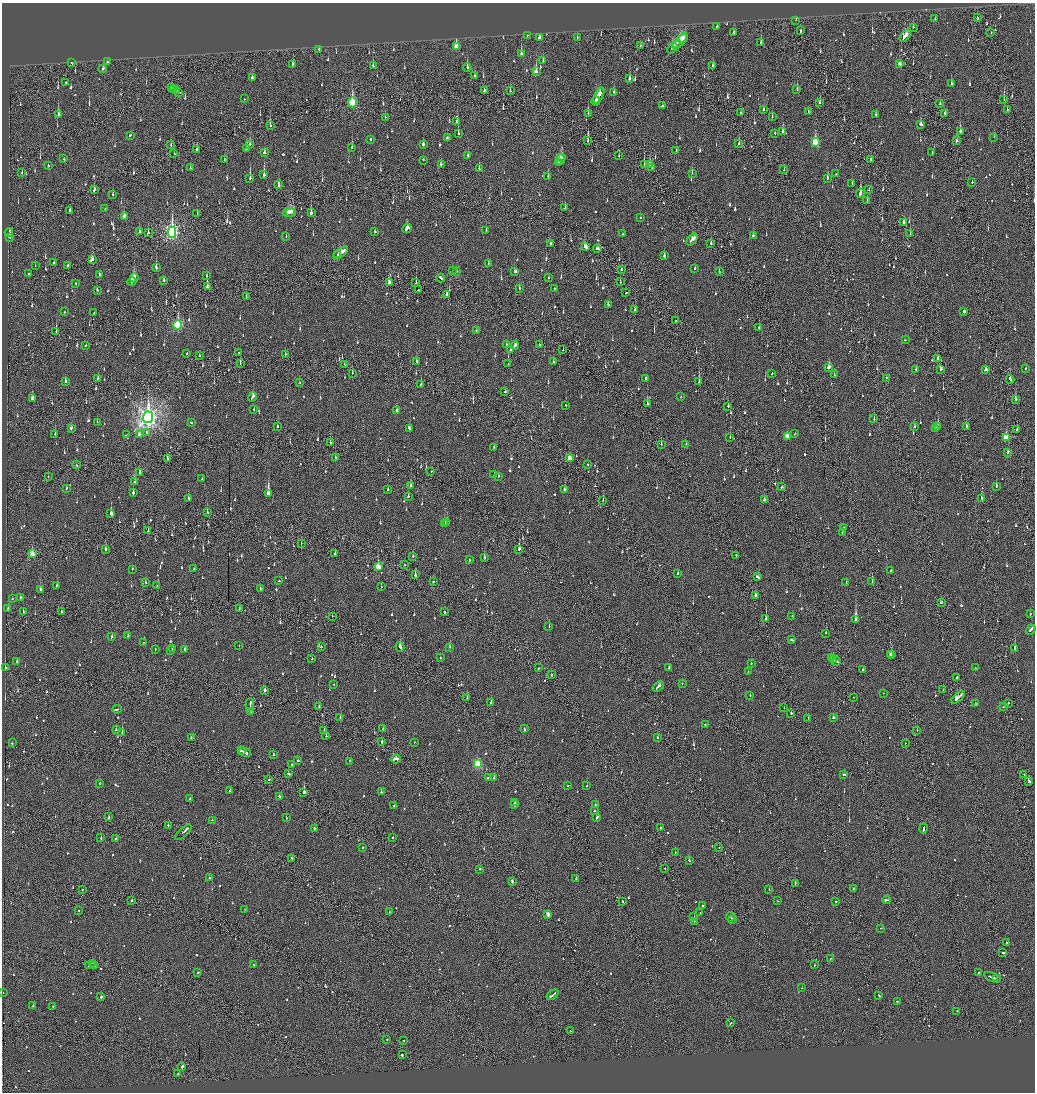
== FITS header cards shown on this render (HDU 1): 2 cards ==
NAXIS1  =                 2065
NAXIS2  =                 2180

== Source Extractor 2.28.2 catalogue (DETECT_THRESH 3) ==
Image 2065 x 2180 px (HDU 1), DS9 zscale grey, zoomed out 1/2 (1 PNG px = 2 x 2 image px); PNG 1037 x 1094 px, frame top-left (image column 1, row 2179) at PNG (2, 3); each listed source drawn as its Kron ellipse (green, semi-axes under 4 px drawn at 4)
Background -0.119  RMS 0.073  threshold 0.22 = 3 sigma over >= 5 px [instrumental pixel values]
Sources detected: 1409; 76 cannot appear on this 1/2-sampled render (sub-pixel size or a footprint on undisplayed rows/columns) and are neither listed nor drawn; of the other 1333, the 500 brightest by FLUX_AUTO listed and drawn (833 fainter detections omitted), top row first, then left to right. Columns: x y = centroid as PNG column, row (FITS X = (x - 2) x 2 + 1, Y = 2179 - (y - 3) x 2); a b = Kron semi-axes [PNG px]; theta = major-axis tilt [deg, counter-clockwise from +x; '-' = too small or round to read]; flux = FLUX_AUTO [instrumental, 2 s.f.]
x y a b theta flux
977 18 2 2 - 78
935 19 3 2 - 56
796 20 2 1 - 110
717 26 2 2 - 57
913 27 2 2 - 65
801 31 3 1 - 340
733 33 2 2 - 320
991 33 2 1 - 83
527 35 2 2 - 56
905 36 7 2 51 250
577 37 2 1 - 330
540 38 2 2 - 3200
683 39 5 1 - 210
680 41 10 4 51 320
761 43 3 2 - 190
677 44 4 1 - 150
640 46 3 1 - 85
456 47 4 3 - 350
672 48 6 3 54 200
319 49 2 2 - 54
521 54 4 2 - 260
543 60 3 2 - 83
107 62 2 2 - 98
72 63 2 1 - 93
900 64 3 2 - 85
292 65 4 2 - 290
373 66 2 2 - 280
713 66 2 1 - 500
467 67 4 2 - 110
103 69 2 2 - 230
536 72 4 2 - 320
475 76 3 2 - 63
252 78 3 3 - 71
630 79 3 2 - 160
66 82 2 2 - 72
951 84 2 2 - 80
172 88 4 2 - 200
174 89 2 1 - 120
797 89 3 2 - 79
484 90 4 2 - 55
176 91 3 2 - 210
510 91 2 2 - 92
179 92 3 2 - 190
614 92 2 2 - 51
599 95 8 2 63 310
244 99 2 1 - 57
1004 99 2 1 - 79
596 101 4 2 - 160
352 102 5 3 - 1100
820 102 3 2 - 120
940 104 2 2 - 340
662 106 2 2 - 210
763 110 2 2 - 51
1007 110 2 1 - 77
808 112 3 2 - 53
741 113 3 1 - 120
588 114 3 1 - 76
945 114 3 1 - 110
58 115 4 2 - 260
876 115 2 2 - 250
385 117 2 2 - 58
772 117 2 2 - 58
457 121 3 2 - 160
921 124 3 2 - 210
270 126 2 2 - 120
960 131 3 2 - 260
783 132 3 2 - 300
775 133 2 1 - 87
458 134 3 2 - 110
130 135 3 2 - 73
994 137 2 2 - 60
447 138 2 2 - 160
370 140 2 2 - 96
588 140 3 2 - 110
956 141 3 2 - 62
815 142 4 3 - 730
739 143 3 2 - 82
423 144 2 2 - 860
171 145 3 2 - 82
250 145 3 2 - 140
352 147 3 2 - 110
246 148 4 2 - 190
197 150 2 2 - 170
676 151 3 2 - 59
264 152 2 2 - 170
932 152 2 2 - 71
174 154 2 2 - 65
468 156 2 2 - 200
619 156 2 2 - 57
562 157 4 2 - 170
64 159 2 2 - 75
224 159 3 1 - 52
423 160 2 2 - 60
560 160 5 2 - 260
871 160 2 2 - 120
558 162 3 2 - 120
441 164 2 2 - 140
644 164 3 1 - 320
650 164 4 2 - 150
48 166 2 2 - 90
190 168 3 2 - 54
651 168 2 2 - 96
479 169 2 2 - 63
784 170 2 2 - 93
22 172 3 2 - 65
692 173 2 1 - 150
836 174 2 2 - 260
264 175 4 2 - 380
548 177 3 2 - 150
250 178 4 2 - 310
827 178 2 2 - 110
972 182 2 2 - 200
852 183 2 2 - 67
279 185 3 2 - 170
94 190 3 2 - 410
869 190 2 2 - 73
860 193 4 2 - 410
113 194 2 2 - 81
867 200 2 1 - 56
565 208 2 2 - 120
105 209 2 2 - 150
69 211 3 1 - 310
288 212 6 4 15 260
291 212 5 1 - 220
197 213 2 2 - 81
311 213 4 2 - 330
124 216 4 2 - 110
640 218 2 2 - 150
904 222 3 2 - 70
407 228 5 2 - 210
486 230 2 2 - 59
9 232 4 1 - 140
139 232 3 2 - 130
172 232 5 3 - 3900
375 232 2 2 - 160
148 233 2 2 - 290
910 233 3 2 - 87
623 234 2 2 - 98
286 236 2 2 - 88
753 236 2 2 - 340
10 237 2 2 - 85
692 240 7 2 49 270
551 243 2 2 - 160
711 243 3 2 - 76
585 247 4 3 - 200
597 249 4 2 - 110
340 253 9 2 36 470
338 255 2 2 - 230
664 256 3 2 - 95
92 260 3 2 - 570
54 262 2 1 - 74
488 263 2 2 - 56
68 265 2 1 - 130
35 266 2 1 - 55
156 268 4 2 - 290
695 268 2 2 - 51
622 269 2 2 - 520
453 270 2 1 - 58
719 271 2 2 - 62
457 272 2 2 - 170
515 272 3 2 - 140
29 274 2 2 - 110
99 274 3 2 - 140
206 275 2 2 - 61
134 278 4 2 - 340
441 278 4 2 - 250
548 278 2 2 - 66
164 280 2 2 - 180
132 281 4 2 - 410
620 282 2 2 - 51
76 283 2 1 - 54
390 283 4 3 - 210
416 283 2 1 - 81
207 286 3 2 - 360
519 288 3 2 - 63
554 288 2 2 - 93
97 290 3 2 - 150
418 290 2 2 - 65
626 293 2 2 - 96
446 295 3 2 - 110
246 297 3 2 - 100
608 305 3 2 - 80
635 309 2 2 - 170
964 311 2 2 - 340
64 312 2 2 - 78
94 313 3 2 - 73
676 320 2 2 - 74
178 325 5 3 - 1300
759 327 2 1 - 77
477 330 2 2 - 52
56 331 3 2 - 110
905 340 2 2 - 63
86 345 2 2 - 57
506 345 2 2 - 160
539 345 2 2 - 60
515 346 4 2 - 110
511 350 3 2 - 75
563 350 2 1 - 61
187 353 2 2 - 66
239 353 2 2 - 55
285 354 2 1 - 65
199 356 2 2 - 210
938 359 2 2 - 76
417 361 2 2 - 130
553 362 2 2 - 160
240 364 2 1 - 240
345 364 2 1 - 56
508 364 2 2 - 71
828 367 3 2 - 130
1026 368 2 2 - 93
916 369 2 2 - 130
940 369 3 2 - 70
986 370 3 2 - 130
352 373 2 2 - 78
772 374 2 1 - 66
834 375 2 2 - 81
98 378 2 2 - 66
886 378 2 2 - 57
646 379 3 2 - 90
1010 379 4 2 - 180
65 382 3 2 - 79
699 382 2 1 - 420
299 383 2 2 - 67
421 385 2 2 - 84
505 392 2 2 - 81
252 397 5 2 - 140
681 397 2 2 - 59
32 398 3 2 - 160
1016 399 2 2 - 310
647 404 2 2 - 160
565 405 2 2 - 73
728 406 2 2 - 200
254 409 3 2 - 74
397 411 2 2 - 130
148 417 6 5 - 9100
874 419 2 1 - 85
97 422 2 1 - 100
191 422 2 2 - 160
277 426 2 2 - 130
966 426 2 2 - 180
914 427 2 2 - 84
938 427 3 2 - 200
71 428 3 2 - 110
409 428 3 2 - 120
935 428 2 2 - 53
1017 429 2 2 - 74
147 432 2 2 - 56
55 434 2 2 - 71
127 434 3 1 - 110
795 434 2 2 - 68
139 435 3 2 - 170
787 436 3 2 - 180
730 437 2 1 - 52
1006 437 4 3 - 450
330 443 2 2 - 83
661 444 2 2 - 150
686 444 2 2 - 93
493 447 2 2 - 56
1008 452 3 2 - 70
168 458 2 2 - 110
335 458 2 2 - 59
569 458 3 2 - 170
76 465 2 2 - 55
588 465 2 2 - 64
431 471 2 2 - 83
140 473 3 2 - 120
494 475 2 2 - 53
499 476 2 2 - 55
48 477 2 1 - 64
202 479 2 2 - 64
135 482 2 2 - 52
411 485 2 2 - 230
996 486 2 2 - 210
782 487 2 2 - 200
66 488 2 2 - 140
388 489 2 2 - 70
565 490 2 2 - 200
133 493 3 2 - 350
268 494 3 2 - 2000
408 496 2 2 - 250
188 499 2 2 - 160
981 499 3 2 - 350
764 500 3 2 - 240
603 501 3 1 - 60
207 513 2 2 - 99
111 514 3 2 - 430
447 522 3 2 - 180
445 524 2 1 - 130
843 527 2 2 - 280
148 530 2 1 - 57
842 532 3 2 - 130
301 543 2 1 - 58
106 549 2 2 - 220
519 549 3 2 - 480
32 554 3 2 - 300
335 554 2 2 - 220
413 556 2 2 - 180
736 556 2 1 - 93
484 558 2 2 - 160
470 560 2 2 - 250
405 565 2 2 - 62
378 567 3 2 - 340
132 569 2 2 - 66
194 569 2 2 - 67
891 571 2 2 - 94
678 573 2 2 - 110
415 575 3 2 - 230
757 577 3 2 - 220
279 581 2 2 - 69
433 581 2 2 - 120
872 581 2 1 - 120
846 582 2 2 - 56
145 583 2 2 - 59
57 586 2 2 - 130
157 586 2 2 - 61
381 587 2 1 - 63
260 589 2 2 - 72
40 590 3 2 - 160
755 596 4 2 - 260
20 598 2 2 - 51
12 599 2 2 - 110
941 602 3 2 - 99
239 608 2 2 - 54
7 609 3 2 - 87
23 611 2 2 - 140
61 611 2 2 - 74
445 612 3 2 - 170
1030 614 2 2 - 65
332 616 2 1 - 72
792 616 2 2 - 72
766 619 2 2 - 360
856 620 3 3 - 2200
549 627 2 2 - 150
1031 630 5 2 - 190
826 633 2 1 - 180
128 636 2 2 - 70
112 637 3 2 - 100
791 640 3 2 - 180
143 642 2 1 - 73
239 646 2 1 - 170
321 647 2 2 - 54
400 647 5 2 - 720
450 647 2 2 - 290
172 648 2 2 - 93
155 649 2 2 - 63
185 649 2 2 - 240
1015 649 2 2 - 530
171 650 2 2 - 60
890 654 2 2 - 310
892 655 3 2 - 380
440 657 2 2 - 63
831 658 4 2 - 220
312 659 2 2 - 130
833 659 3 2 - 160
17 661 2 2 - 82
836 661 4 2 - 200
751 664 2 2 - 59
5 667 2 2 - 62
539 668 2 1 - 170
669 668 2 2 - 170
976 668 2 1 - 57
863 669 2 2 - 65
748 672 2 2 - 61
551 675 2 2 - 84
957 678 2 1 - 68
334 684 2 2 - 68
682 684 2 2 - 64
658 686 6 2 41 260
265 690 3 2 - 250
943 690 3 2 - 130
883 693 2 2 - 100
750 695 2 2 - 83
853 697 2 1 - 56
958 697 8 2 40 650
467 698 2 2 - 110
491 702 2 2 - 470
1008 703 2 2 - 71
975 704 2 2 - 150
250 705 6 2 87 310
319 707 3 2 - 68
1004 707 2 2 - 140
784 708 2 1 - 85
117 709 4 2 - 290
251 711 2 2 - 110
791 713 2 2 - 270
340 718 2 2 - 120
808 718 2 2 - 150
833 718 2 2 - 80
705 725 2 2 - 110
383 729 2 2 - 120
524 729 3 2 - 140
116 730 2 2 - 87
917 730 2 1 - 110
324 731 2 2 - 120
122 732 3 2 - 280
326 736 2 2 - 110
191 737 2 2 - 81
657 737 3 2 - 92
382 742 2 2 - 140
414 742 2 1 - 68
12 743 2 2 - 72
905 743 2 2 - 98
241 751 3 1 - 130
245 752 6 2 -25 250
273 754 2 2 - 52
396 759 5 2 - 210
298 760 2 2 - 58
350 761 2 2 - 56
291 764 2 2 - 61
478 764 3 3 - 910
288 774 3 2 - 110
1024 774 2 2 - 52
844 775 3 2 - 110
488 777 3 2 - 150
494 778 2 2 - 67
269 779 2 2 - 76
1029 781 3 2 - 380
99 784 2 2 - 380
567 785 2 2 - 65
587 786 2 2 - 270
230 790 3 2 - 58
304 792 2 2 - 2400
381 792 2 2 - 82
280 797 3 2 - 85
189 798 2 2 - 63
514 803 2 2 - 75
394 805 3 2 - 71
514 805 2 2 - 57
595 805 2 2 - 150
594 811 2 2 - 110
108 817 3 2 - 160
286 818 2 2 - 78
596 818 4 2 - 170
212 820 2 2 - 96
168 825 2 2 - 130
314 828 2 2 - 64
660 828 4 2 - 140
923 828 5 2 - 140
183 832 10 2 44 340
101 837 3 2 - 100
116 838 2 2 - 55
393 838 2 1 - 120
363 847 2 2 - 56
719 848 2 1 - 65
675 852 2 1 - 59
292 858 3 2 - 78
689 861 3 2 - 110
665 868 2 2 - 62
480 869 2 2 - 160
209 878 2 2 - 110
576 879 2 2 - 150
512 882 2 2 - 1600
795 883 3 1 - 140
83 889 2 1 - 69
854 889 2 2 - 56
769 890 2 2 - 82
132 900 2 2 - 85
887 900 4 2 - 260
777 901 2 1 - 66
836 901 2 2 - 92
622 902 2 2 - 180
702 906 2 2 - 56
245 909 2 2 - 55
78 910 2 2 - 57
389 912 2 2 - 56
700 913 2 1 - 53
548 914 3 2 - 200
694 917 3 2 - 260
731 917 5 2 - 170
732 919 2 1 - 65
694 921 2 1 - 58
881 928 2 1 - 52
1006 943 2 2 - 100
1003 953 2 2 - 170
831 958 2 2 - 55
92 963 2 1 - 150
253 965 2 2 - 54
814 965 2 2 - 110
88 966 2 2 - 96
95 966 2 1 - 76
198 972 2 2 - 130
979 973 2 2 - 250
991 977 7 2 -20 240
996 979 3 2 - 88
802 988 2 2 - 79
3 992 2 1 - 200
552 995 7 2 37 290
879 995 3 1 - 120
101 997 2 2 - 260
897 1001 2 1 - 440
33 1006 3 2 - 260
53 1006 2 2 - 78
956 1011 2 2 - 160
731 1023 2 1 - 84
570 1031 2 2 - 57
387 1040 2 1 - 110
404 1041 2 2 - 160
402 1055 2 2 - 310
182 1067 4 2 - 220
178 1074 2 1 - 67
At the frame edge (FLAGS 8, measured only in part): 1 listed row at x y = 3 992
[833 fainter detections neither listed nor drawn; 76 sub-pixel or undisplayed-footprint detections neither listed nor drawn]